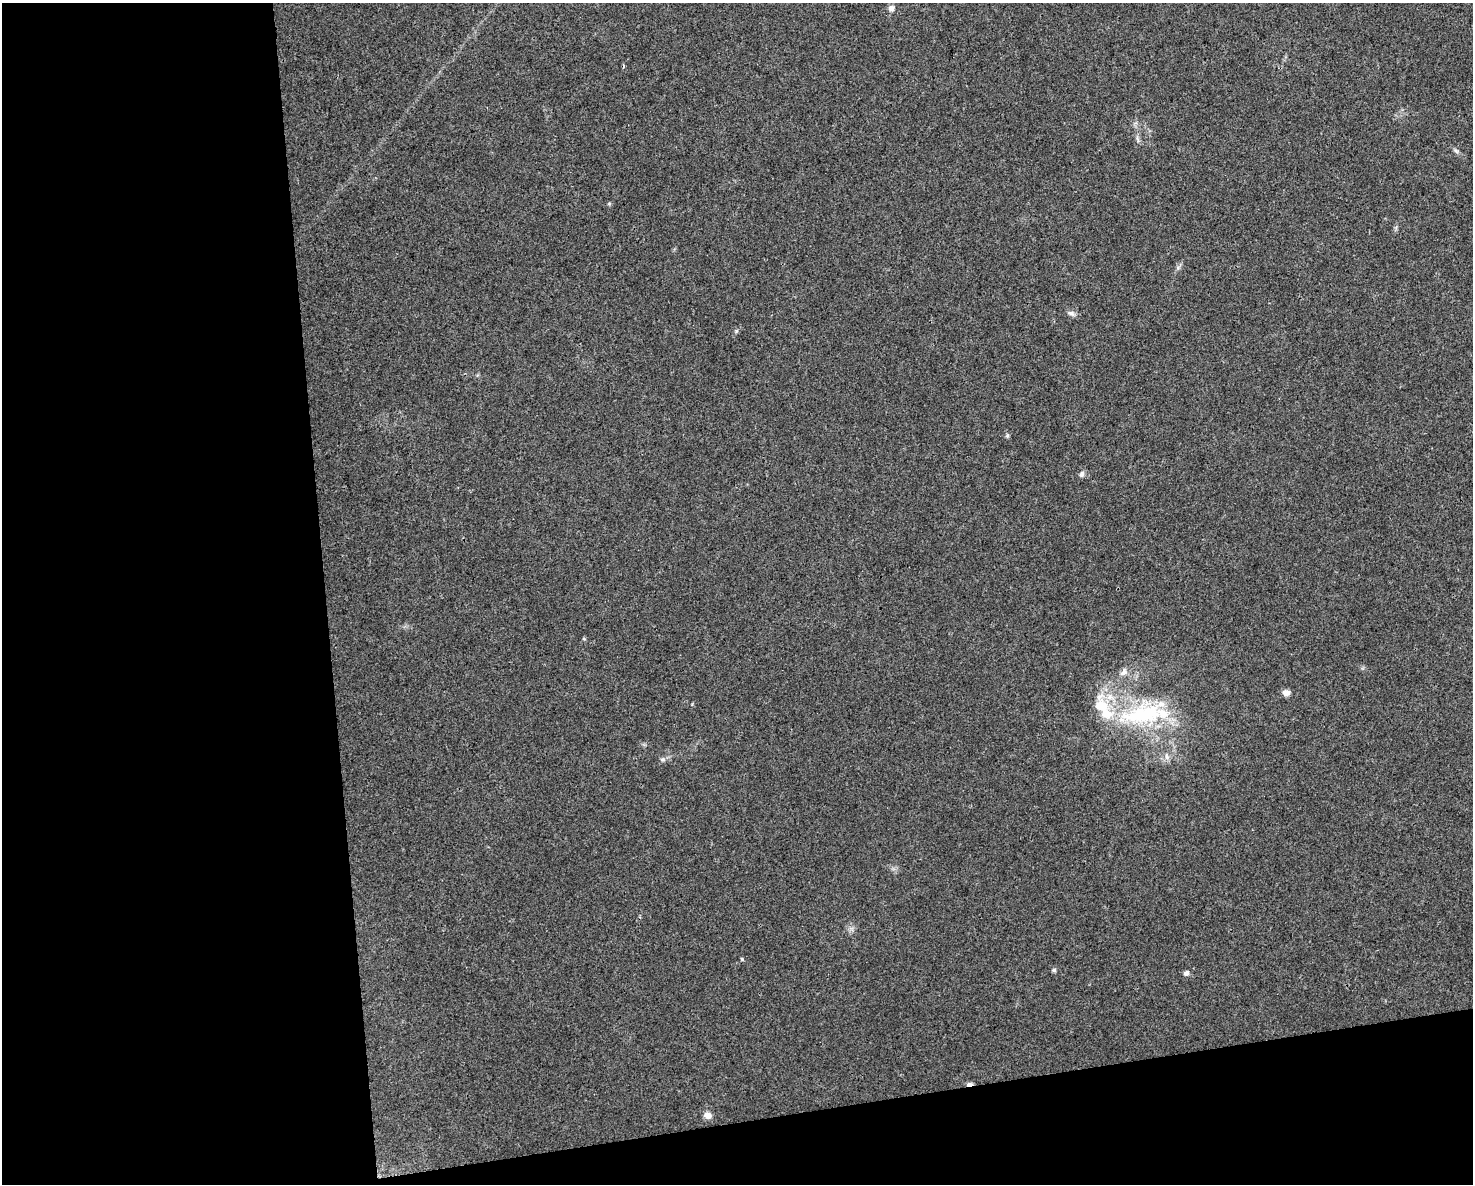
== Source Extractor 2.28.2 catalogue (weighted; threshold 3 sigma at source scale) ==
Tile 10 of 3 x 4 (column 1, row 4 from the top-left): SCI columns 19-1489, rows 1-1182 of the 4494 x 4730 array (HDU 1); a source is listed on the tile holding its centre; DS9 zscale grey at full resolution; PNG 1475 x 1186 px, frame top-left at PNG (2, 3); no overlay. Shown black and unused: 28% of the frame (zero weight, under 3 of 4 exposures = <1% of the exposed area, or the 3 px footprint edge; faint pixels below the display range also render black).
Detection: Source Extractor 2.28.2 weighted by HDU 2 'WHT'; one run over the whole footprint, this tile lists its part. Background 0.0315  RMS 0.004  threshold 0.018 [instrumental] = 3 sigma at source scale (4.5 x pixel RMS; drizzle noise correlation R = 1.50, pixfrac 1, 0.0396/0.0396 arcsec/px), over >= 5 px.
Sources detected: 21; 4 inside a brighter listed object's ellipse — not listed separately; the other 17 listed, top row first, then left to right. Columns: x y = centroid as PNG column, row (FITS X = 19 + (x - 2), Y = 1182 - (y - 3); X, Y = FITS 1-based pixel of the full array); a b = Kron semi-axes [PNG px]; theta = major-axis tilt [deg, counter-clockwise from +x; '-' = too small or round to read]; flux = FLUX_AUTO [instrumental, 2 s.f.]
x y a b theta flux
891 8 5 5 - 2.2
1456 151 8 4 -37 0.82
1071 313 11 6 -28 1.3
736 331 5 5 - 0.53
1007 436 6 5 - 0.65
1082 474 8 6 71 1.2
584 639 5 4 - 0.49
1124 672 13 8 55 2.2
1286 693 8 7 - 2.3
1144 714 62 28 8 43
1167 757 9 5 -83 1.4
663 759 8 5 6 0.99
742 959 4 4 - 0.49
1054 970 6 5 - 0.69
1186 973 5 5 - 1.7
969 1084 9 4 9 1.1
708 1115 9 8 - 2.3
Overlapping masked pixels (flux is a lower limit): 1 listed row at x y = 969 1084